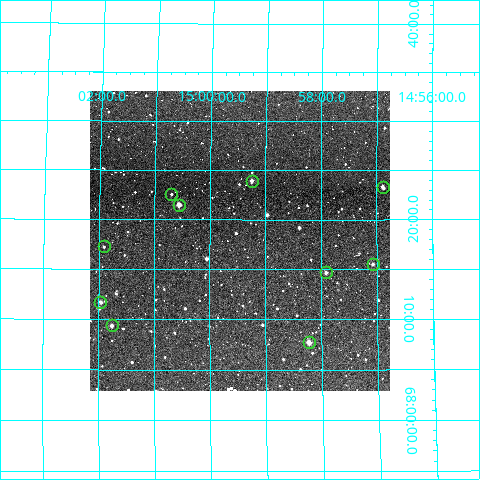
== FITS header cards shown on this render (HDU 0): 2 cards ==
NAXIS1  =                  300
NAXIS2  =                  300

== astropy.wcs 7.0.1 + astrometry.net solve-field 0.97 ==
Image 300 x 300 px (HDU 0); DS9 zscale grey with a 90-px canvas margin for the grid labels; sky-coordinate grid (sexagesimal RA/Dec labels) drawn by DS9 from the SOLVED WCS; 10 Tycho-2 reference stars matched to detected sources circled (green)
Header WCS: RA---TAN/DEC--TAN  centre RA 14:59:28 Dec +68:18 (224.87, +68.30 deg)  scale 6 arcsec/px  FOV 30.0' x 30.0'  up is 0 deg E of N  parity normal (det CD < 0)
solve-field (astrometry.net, Tycho-2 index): VERIFIED the header's WCS against the Tycho-2 star catalogue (verified at 2 index scales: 10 matches each, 0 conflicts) and refined it, rather than solving blind
Solved WCS: RA---TAN-SIP/DEC--TAN-SIP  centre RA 14:59:28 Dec +68:18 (224.86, +68.30 deg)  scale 5.99 arcsec/px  FOV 30.0' x 30.2'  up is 0 deg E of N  parity normal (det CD < 0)
The solver's refit moves the header's centre by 3 arcsec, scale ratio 0.9988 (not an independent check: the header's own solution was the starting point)
Tycho-2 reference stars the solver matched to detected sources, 10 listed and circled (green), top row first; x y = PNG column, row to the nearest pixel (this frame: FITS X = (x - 90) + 1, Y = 300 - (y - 91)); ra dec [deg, ICRS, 3 dp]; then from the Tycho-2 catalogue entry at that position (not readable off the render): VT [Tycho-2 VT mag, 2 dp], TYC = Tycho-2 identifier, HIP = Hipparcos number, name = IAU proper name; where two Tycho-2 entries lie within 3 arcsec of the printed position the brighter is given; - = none
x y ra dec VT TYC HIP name
252 181 224.811 +68.399 10.90 4411-1298-1 - -
383 187 224.222 +68.388 11.79 4411-855-1 - -
171 194 225.175 +68.376 11.86 4411-1400-1 - -
179 205 225.141 +68.358 10.31 4411-1634-1 - -
104 246 225.478 +68.287 11.96 4411-1391-1 - -
373 264 224.268 +68.258 12.55 4411-1406-1 - -
326 272 224.477 +68.245 11.81 4411-1504-1 - -
100 302 225.490 +68.194 11.82 4411-1284-1 - -
112 325 225.439 +68.156 11.82 4411-1854-1 - -
309 342 224.557 +68.128 10.50 4411-1974-1 - -